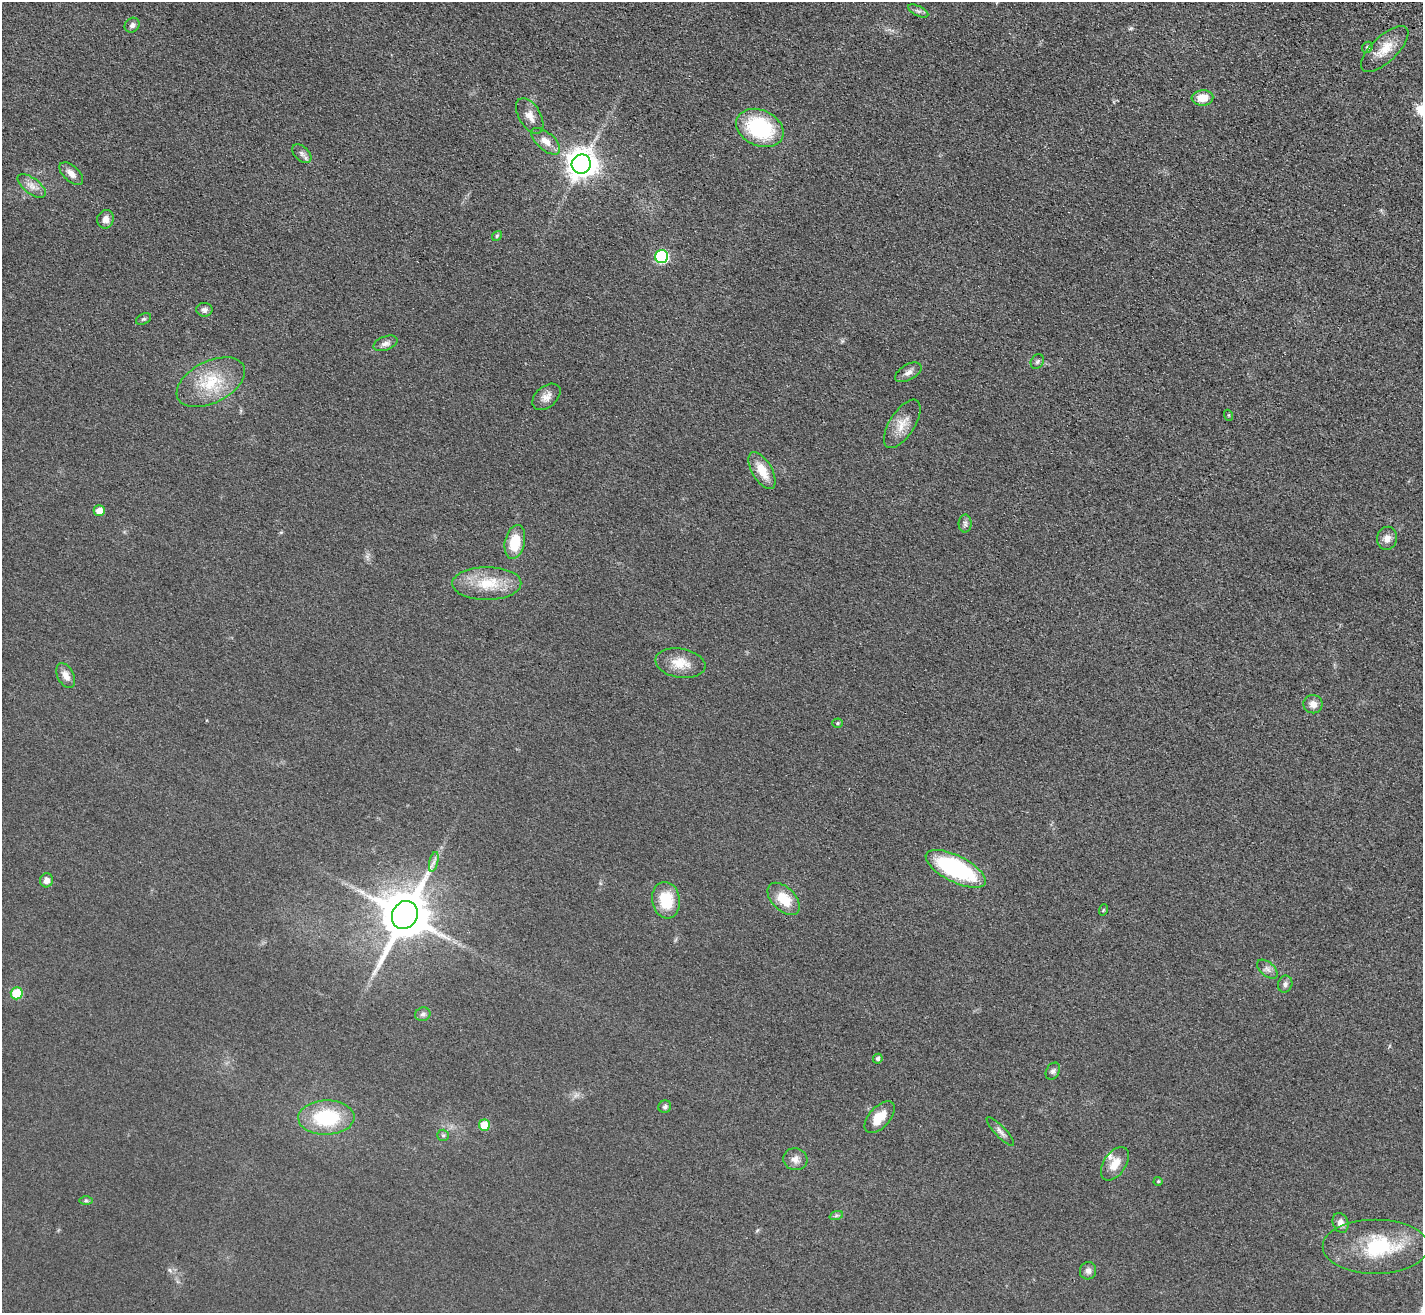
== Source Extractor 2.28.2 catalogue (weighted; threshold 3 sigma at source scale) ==
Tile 10 of 4 x 4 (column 2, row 3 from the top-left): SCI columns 1488-2908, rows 1568-2878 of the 5814 x 5891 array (HDU 1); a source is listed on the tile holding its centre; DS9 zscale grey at full resolution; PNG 1425 x 1315 px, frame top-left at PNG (2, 2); each listed source drawn as its Kron ellipse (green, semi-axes under 4 px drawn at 4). Shown black and unused: <1% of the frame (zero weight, under 3 of 4 exposures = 6% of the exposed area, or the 3 px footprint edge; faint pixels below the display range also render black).
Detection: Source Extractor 2.28.2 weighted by HDU 2 'WHT'; one run over the whole footprint, this tile lists its part. Background 0.067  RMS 0.0077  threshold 0.0347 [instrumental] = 3 sigma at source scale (4.5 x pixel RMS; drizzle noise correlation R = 1.50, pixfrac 1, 0.05/0.05 arcsec/px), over >= 5 px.
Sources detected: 63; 1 inside a brighter object's white glare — neither listed nor drawn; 1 inside a brighter listed object's ellipse — not listed separately; the other 61 listed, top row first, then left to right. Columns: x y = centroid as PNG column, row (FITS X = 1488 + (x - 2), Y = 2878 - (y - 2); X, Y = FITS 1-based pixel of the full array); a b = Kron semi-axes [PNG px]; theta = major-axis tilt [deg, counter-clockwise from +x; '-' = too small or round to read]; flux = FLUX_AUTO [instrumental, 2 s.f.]
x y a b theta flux
918 11 11 5 -26 2.2
132 25 8 7 - 2.6
1367 47 6 5 - 1.3
1385 49 30 13 43 15
1202 98 11 7 4 12
530 116 19 11 -59 7.5
760 128 25 18 -24 66
546 141 17 8 -41 8.1
302 154 11 7 -44 3.2
581 164 9 9 - 1000
71 174 14 7 -44 5.4
32 186 17 8 -37 6
105 219 9 8 - 5
497 236 5 4 - 1.2
662 257 6 6 - 94
204 310 8 7 - 2.8
144 319 8 5 25 1.6
386 343 12 7 20 3.7
1037 362 8 6 58 1.9
908 372 14 8 29 4.3
211 382 37 21 27 34
546 397 16 10 41 6.1
1228 415 5 3 - 0.69
902 424 27 12 57 12
762 471 21 10 -60 14
99 511 5 5 - 8.7
965 523 9 6 90 2.4
1387 538 11 10 - 5.7
515 542 17 10 78 23
487 583 34 16 1 26
680 663 25 14 -10 14
66 676 13 8 -63 6.2
1313 704 9 9 - 5.7
837 723 5 4 - 1
434 862 10 4 76 2.5
956 869 33 13 -27 86
46 880 7 6 - 4.7
784 899 19 11 -45 20
666 900 18 14 -81 26
1103 910 6 3 71 0.71
405 915 14 12 62 4000
1267 969 12 7 -40 3.6
1285 984 8 7 - 2.6
17 993 6 6 - 24
423 1014 8 6 20 2.1
878 1059 5 4 - 2.1
1053 1071 9 6 61 2.2
665 1107 6 6 - 1.8
880 1117 19 10 48 14
326 1118 28 17 1 53
484 1125 6 5 - 19
1000 1132 19 5 -47 3.4
443 1135 6 5 - 1.4
795 1159 12 11 - 5.1
1115 1164 19 11 56 12
1158 1181 4 4 - 0.83
86 1201 7 4 0 1.3
836 1216 7 4 19 1.3
1341 1223 10 7 -69 4.8
1376 1247 53 27 0 56
1088 1271 9 8 - 3.2